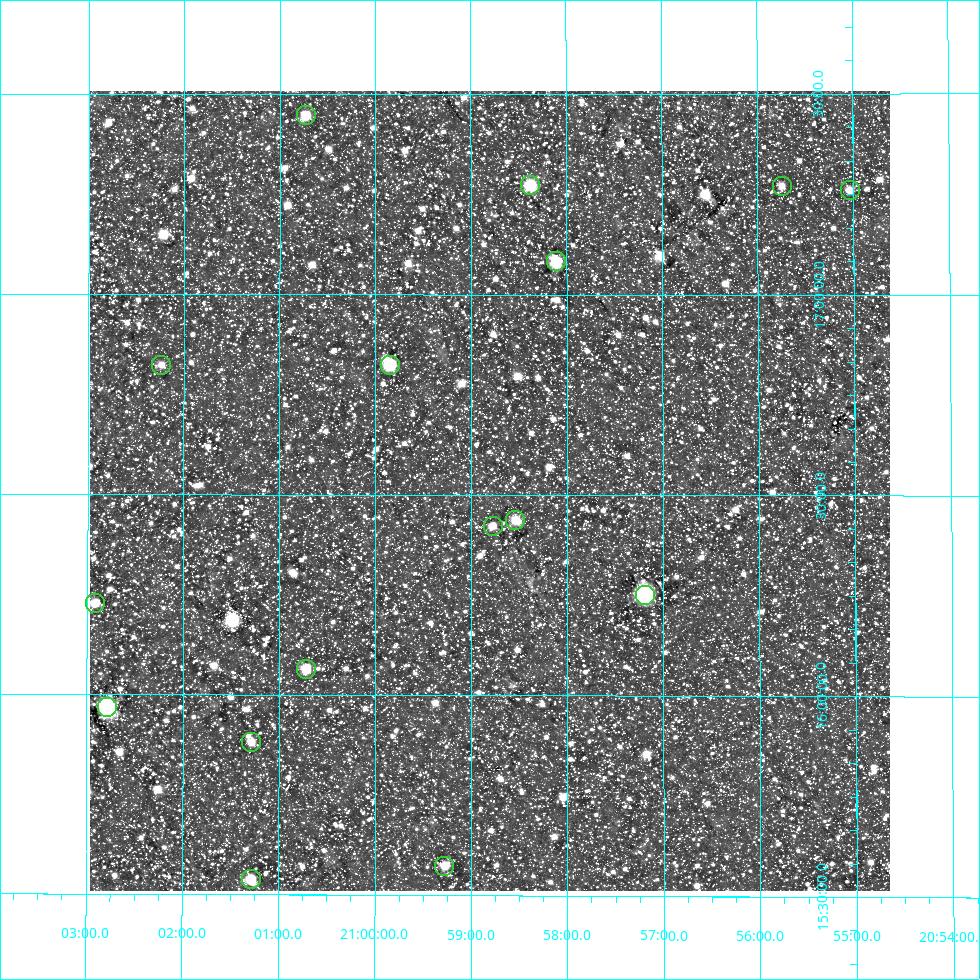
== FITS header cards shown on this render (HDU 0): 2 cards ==
NAXIS1  =                  800
NAXIS2  =                  800

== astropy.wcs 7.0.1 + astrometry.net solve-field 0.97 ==
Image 800 x 800 px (HDU 0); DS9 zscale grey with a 90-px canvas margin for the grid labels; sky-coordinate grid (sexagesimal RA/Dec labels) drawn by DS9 from the SOLVED WCS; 16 Tycho-2 reference stars matched to detected sources circled (green)
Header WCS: RA---AIT/DEC--AIT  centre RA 20:58:48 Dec +16:31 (314.70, +16.51 deg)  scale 9 arcsec/px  FOV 120.0' x 120.0'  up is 0 deg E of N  parity normal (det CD < 0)
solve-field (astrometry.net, Tycho-2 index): SOLVED blind (the header's WCS was not the basis of the solution)
Solved WCS: RA---TAN-SIP/DEC--TAN-SIP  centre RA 20:58:48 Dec +16:31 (314.70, +16.51 deg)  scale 9 arcsec/px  FOV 119.9' x 119.8'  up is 0 deg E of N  parity normal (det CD < 0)
Header WCS and blind solve agree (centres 2 arcsec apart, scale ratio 0.9996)
Tycho-2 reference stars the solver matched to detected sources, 16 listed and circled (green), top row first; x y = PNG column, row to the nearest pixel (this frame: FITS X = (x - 90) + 1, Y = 800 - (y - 91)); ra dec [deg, ICRS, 3 dp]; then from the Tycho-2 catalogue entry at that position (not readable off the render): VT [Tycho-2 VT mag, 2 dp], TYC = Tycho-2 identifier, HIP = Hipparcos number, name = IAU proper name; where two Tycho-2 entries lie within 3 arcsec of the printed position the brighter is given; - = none
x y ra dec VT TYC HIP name
306 115 315.181 +17.448 8.13 1652-380-1 103692 -
530 185 314.595 +17.273 8.19 1652-1597-1 - -
782 186 313.937 +17.271 8.44 1651-1355-1 - -
850 190 313.759 +17.260 7.85 1651-1635-1 103246 -
556 261 314.527 +17.083 7.74 1652-1995-1 103496 -
161 365 315.559 +16.823 8.54 1648-1830-1 - -
390 365 314.962 +16.824 6.66 1648-1251-1 103635 -
515 520 314.634 +16.437 7.51 1648-2240-1 103537 -
493 526 314.693 +16.423 8.14 1648-1792-1 103551 -
645 595 314.297 +16.251 7.73 1648-1279-1 103417 -
95 603 315.730 +16.227 8.68 1648-1081-1 - -
306 669 315.179 +16.064 7.86 1648-1916-1 103690 -
107 707 315.697 +15.967 7.08 1648-1146-1 103868 -
251 742 315.321 +15.881 8.91 1648-1941-1 - -
444 866 314.819 +15.573 8.12 1648-403-1 103584 -
251 879 315.321 +15.538 8.22 1648-500-1 - -